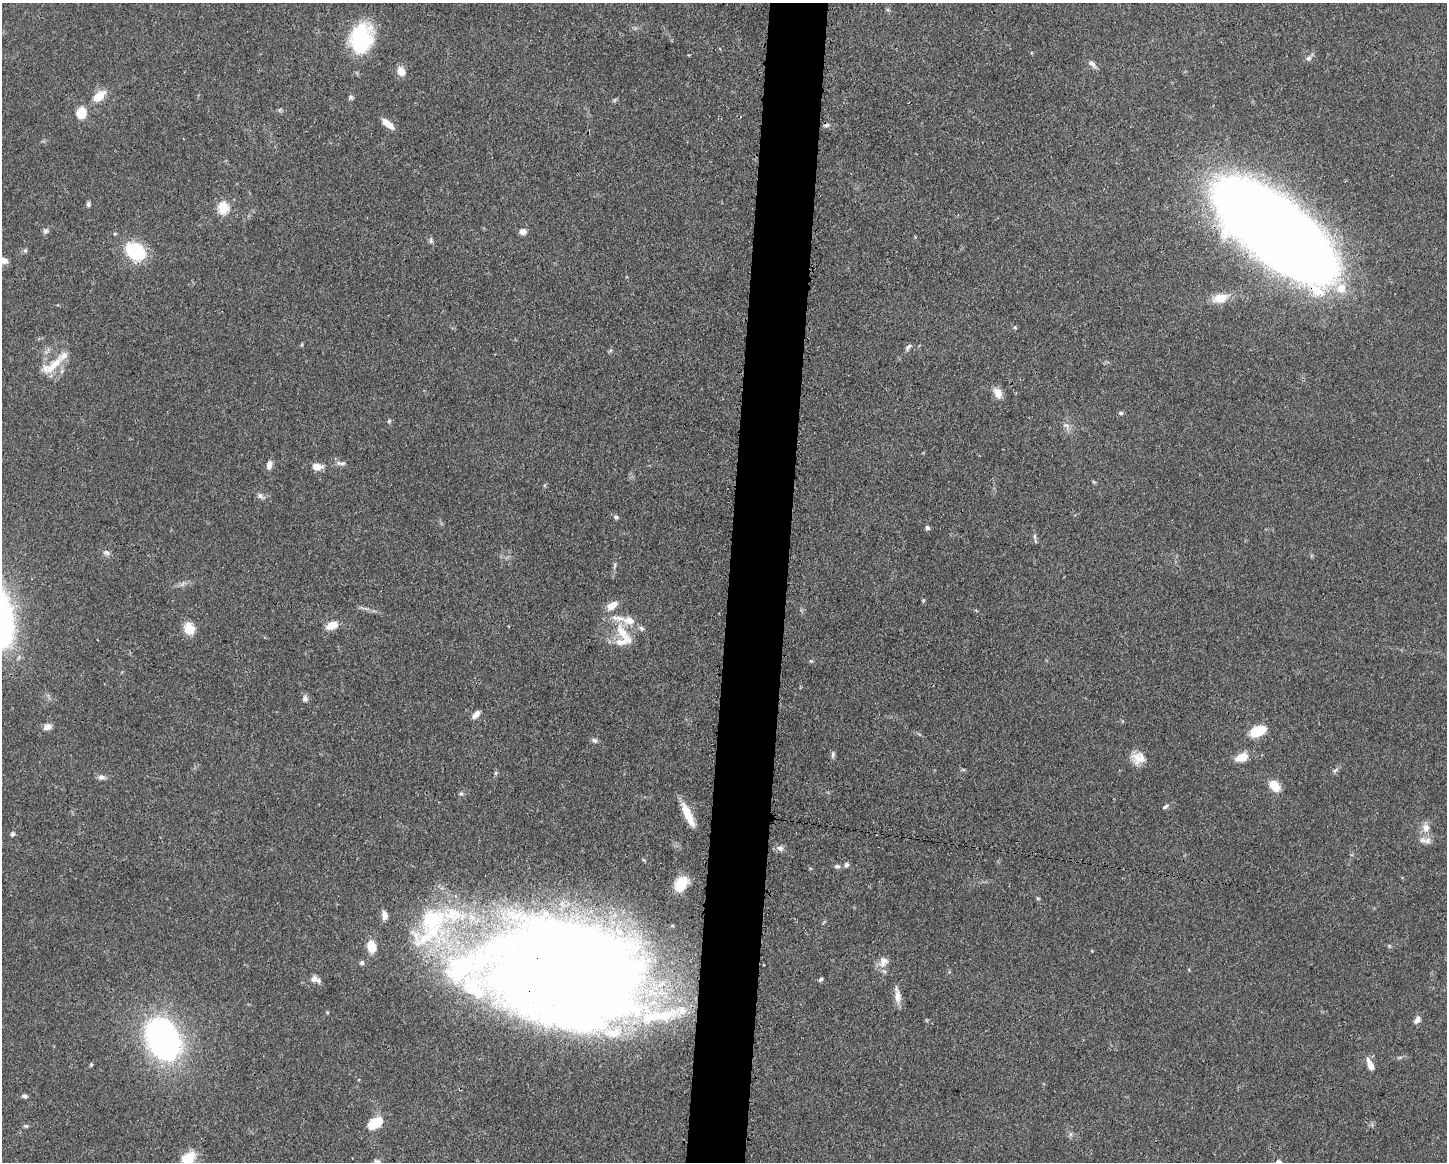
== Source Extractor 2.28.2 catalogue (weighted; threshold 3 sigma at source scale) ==
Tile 8 of 3 x 4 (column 2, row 3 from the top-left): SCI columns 1560-3004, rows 1164-2323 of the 4676 x 4645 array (HDU 1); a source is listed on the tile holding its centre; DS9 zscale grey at full resolution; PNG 1449 x 1164 px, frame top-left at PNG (2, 3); no overlay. Shown black and unused: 4% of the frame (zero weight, under 3 of 4 exposures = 1% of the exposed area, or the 3 px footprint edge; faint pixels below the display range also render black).
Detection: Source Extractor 2.28.2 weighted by HDU 2 'WHT'; one run over the whole footprint, this tile lists its part. Background 0.0544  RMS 0.0032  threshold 0.0145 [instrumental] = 3 sigma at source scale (4.5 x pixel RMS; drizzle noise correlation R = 1.50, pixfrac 1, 0.05/0.05 arcsec/px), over >= 5 px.
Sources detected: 101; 3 inside a brighter object's white glare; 1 cosmic-ray / hot-pixel residue — not listed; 18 inside a brighter listed object's ellipse — not listed separately; the other 79 listed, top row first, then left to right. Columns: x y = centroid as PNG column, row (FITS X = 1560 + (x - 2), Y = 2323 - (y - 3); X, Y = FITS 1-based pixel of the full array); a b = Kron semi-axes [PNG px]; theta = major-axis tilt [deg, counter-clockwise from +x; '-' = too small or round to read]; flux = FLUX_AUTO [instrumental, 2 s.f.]
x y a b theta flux
888 10 6 4 -19 0.41
361 38 23 17 80 35
1309 58 8 7 - 1
1092 64 13 6 -43 1.4
401 71 9 8 - 3.5
99 96 16 9 40 5.3
351 97 7 5 16 0.66
81 113 10 9 - 6.8
388 124 15 6 -41 3.6
88 204 7 5 -84 0.73
223 208 6 6 - 24
1275 230 89 34 -38 1100
45 231 8 6 16 0.79
523 231 8 7 - 1.7
115 233 5 3 - 0.34
431 240 9 5 -83 0.76
25 251 6 5 - 0.57
136 251 12 8 -29 41
3 260 10 7 -23 1.9
1220 298 21 12 15 4.7
1015 327 6 4 -2 0.38
908 347 11 5 46 0.84
52 366 37 12 34 7.4
998 393 12 8 -64 3.3
1121 413 6 5 - 0.59
389 421 5 5 - 0.46
341 463 14 6 -4 1.3
269 465 9 6 78 2
317 467 10 7 -8 3.4
260 496 9 6 -55 1
616 517 7 5 -27 0.78
927 528 5 4 - 0.97
1034 536 9 4 -71 0.72
106 552 10 5 -28 0.99
614 566 11 4 81 0.79
612 605 13 8 34 3.3
629 621 18 11 -10 4.3
332 625 13 8 22 4.1
189 628 15 12 -65 4.7
622 632 25 12 -57 7.2
305 699 9 7 -72 1.1
476 714 11 5 47 1.9
47 727 9 7 18 2
1258 731 14 8 21 10
595 740 8 6 -43 0.85
833 754 10 5 84 0.8
1242 757 13 8 19 5
1137 758 17 14 -83 4.2
1335 770 7 4 44 0.7
496 773 6 4 89 0.5
101 777 10 7 -3 1.2
1274 786 13 9 -51 4.9
461 794 6 4 0 0.53
1165 807 10 5 31 0.75
688 815 29 8 -65 6.6
1426 828 12 10 -83 2.7
12 834 6 5 - 0.61
1427 841 11 9 21 1.9
780 848 9 7 -40 1.3
846 865 6 6 - 0.89
837 866 8 5 0 0.77
681 884 14 9 57 11
1038 898 5 4 - 0.38
432 920 67 50 -86 52
1389 946 5 5 - 0.39
371 947 11 8 -83 6.2
883 962 15 11 72 2.7
362 963 7 6 - 0.66
573 971 120 76 -11 680
314 979 10 7 56 1.4
821 979 6 4 34 0.53
897 995 23 7 -82 2.8
1417 1020 10 6 48 1.5
163 1039 32 22 -64 120
1370 1065 14 6 -65 3.3
24 1096 6 5 - 0.87
375 1123 17 10 33 8.2
26 1126 6 4 -17 0.45
188 1158 17 12 35 6.9
Overlapping masked pixels (flux is a lower limit): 2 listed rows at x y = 1275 230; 573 971
Isophote crosses this tile's border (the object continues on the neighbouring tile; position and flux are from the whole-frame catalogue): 2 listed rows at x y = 3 260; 188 1158